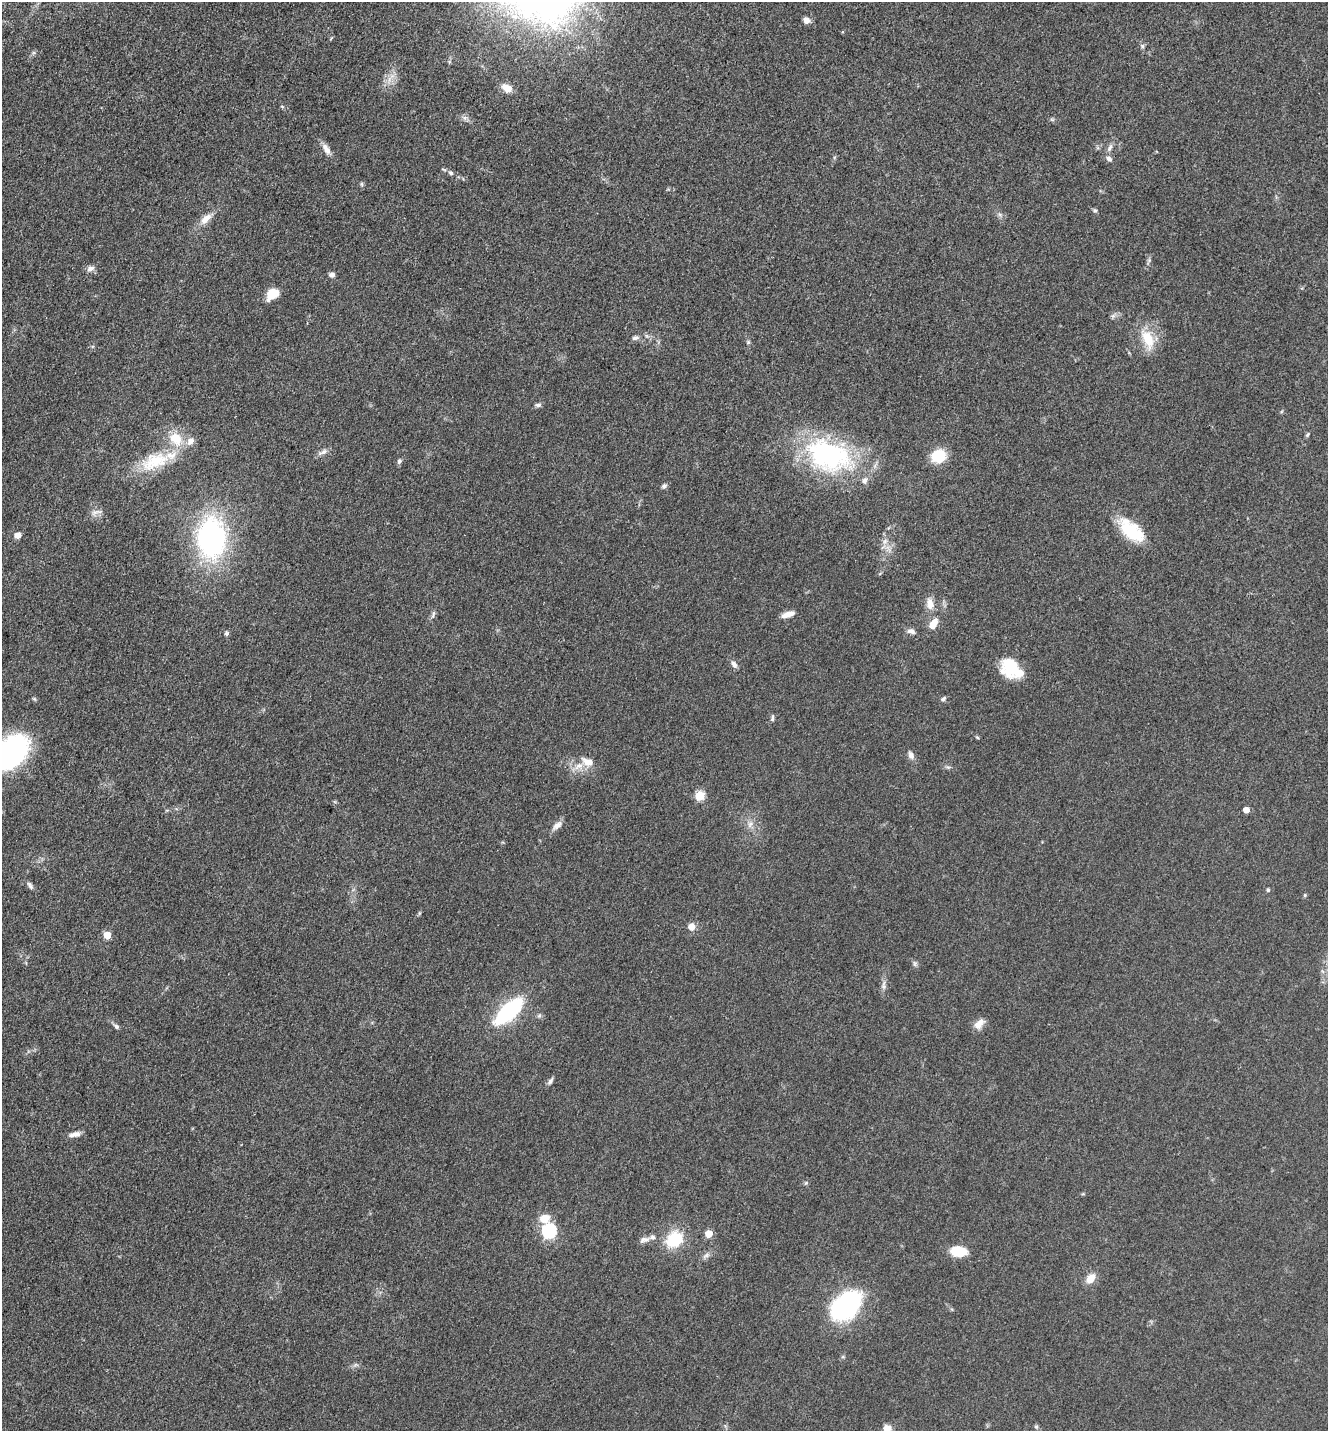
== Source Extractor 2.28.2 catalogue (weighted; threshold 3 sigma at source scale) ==
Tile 11 of 4 x 4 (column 3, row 3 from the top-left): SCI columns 2949-4274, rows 1471-2899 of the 5806 x 5775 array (HDU 1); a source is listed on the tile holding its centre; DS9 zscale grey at full resolution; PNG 1330 x 1433 px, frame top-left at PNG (2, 2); no overlay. Nothing masked; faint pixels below the display range render black.
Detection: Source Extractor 2.28.2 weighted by HDU 2 'WHT'; one run over the whole footprint, this tile lists its part. Background 0.0634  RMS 0.006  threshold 0.027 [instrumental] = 3 sigma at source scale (4.5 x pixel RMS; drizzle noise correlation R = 1.50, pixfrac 1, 0.05/0.05 arcsec/px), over >= 5 px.
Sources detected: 80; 6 inside a brighter listed object's ellipse — not listed separately; the other 74 listed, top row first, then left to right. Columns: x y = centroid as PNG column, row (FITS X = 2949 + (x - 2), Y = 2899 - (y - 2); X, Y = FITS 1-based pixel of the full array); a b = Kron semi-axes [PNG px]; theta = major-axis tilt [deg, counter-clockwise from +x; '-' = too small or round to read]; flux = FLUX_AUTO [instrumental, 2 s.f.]
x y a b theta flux
806 20 7 7 - 3.3
1142 46 7 4 -89 1.2
507 88 12 9 -25 5.9
282 106 5 3 - 0.62
1109 148 11 6 54 2.3
326 149 17 7 -57 4.2
1109 159 8 6 -32 2.2
444 169 8 2 -21 0.74
451 173 8 6 -34 1.4
362 184 6 4 -90 0.87
1095 211 6 6 - 1.1
206 219 18 9 46 6.3
90 269 9 7 30 2.9
332 275 7 5 -6 2.1
273 294 10 8 35 17
1113 316 6 6 - 1.4
635 338 8 6 10 1.8
1148 339 27 14 -67 15
748 342 5 4 - 0.83
538 405 8 5 0 1.5
1308 434 8 3 71 0.83
323 452 16 5 23 2.7
828 455 57 36 -21 100
938 456 11 10 - 24
155 461 44 22 21 29
399 461 7 5 71 1.4
664 486 8 6 45 1.6
96 512 19 6 14 2.8
1131 530 35 17 -41 26
17 535 6 5 - 4.7
211 538 32 22 -89 140
885 541 9 6 63 2.6
930 604 16 9 -80 5.7
433 614 13 4 70 1.6
788 614 15 6 18 4.9
934 624 13 7 56 6.6
911 631 10 6 -13 2.5
227 633 5 5 - 1.3
734 664 11 6 -53 2.5
1011 668 24 17 -44 25
943 699 8 5 31 1.3
772 718 10 4 80 1.3
977 737 5 3 - 0.64
11 752 36 23 43 110
911 755 11 7 -66 2.7
587 762 17 10 -24 6.3
700 796 5 5 - 33
1246 810 5 5 - 6
750 824 10 6 71 2.6
557 825 15 7 43 3.6
30 886 11 6 -59 1.8
1268 890 5 5 - 0.83
1305 895 5 4 - 0.74
691 926 6 5 - 7.3
107 935 5 5 - 12
914 964 9 4 -89 1.3
883 985 14 5 87 2.6
509 1011 21 9 43 97
981 1022 12 11 - 4.2
116 1026 8 5 -40 1.6
550 1081 11 5 53 1.7
75 1134 15 6 12 3.3
806 1183 6 5 - 0.9
544 1218 11 11 - 8.5
549 1231 7 6 - 100
709 1234 5 5 - 11
674 1239 18 15 44 24
644 1240 17 7 15 3.2
958 1251 14 9 -8 18
706 1255 12 5 34 2.2
1090 1278 9 7 52 8.9
846 1306 35 23 42 81
1036 1427 6 5 - 0.95
887 1428 10 8 5 4
Isophote crosses this tile's border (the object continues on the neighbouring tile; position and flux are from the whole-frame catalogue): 2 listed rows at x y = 11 752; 887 1428